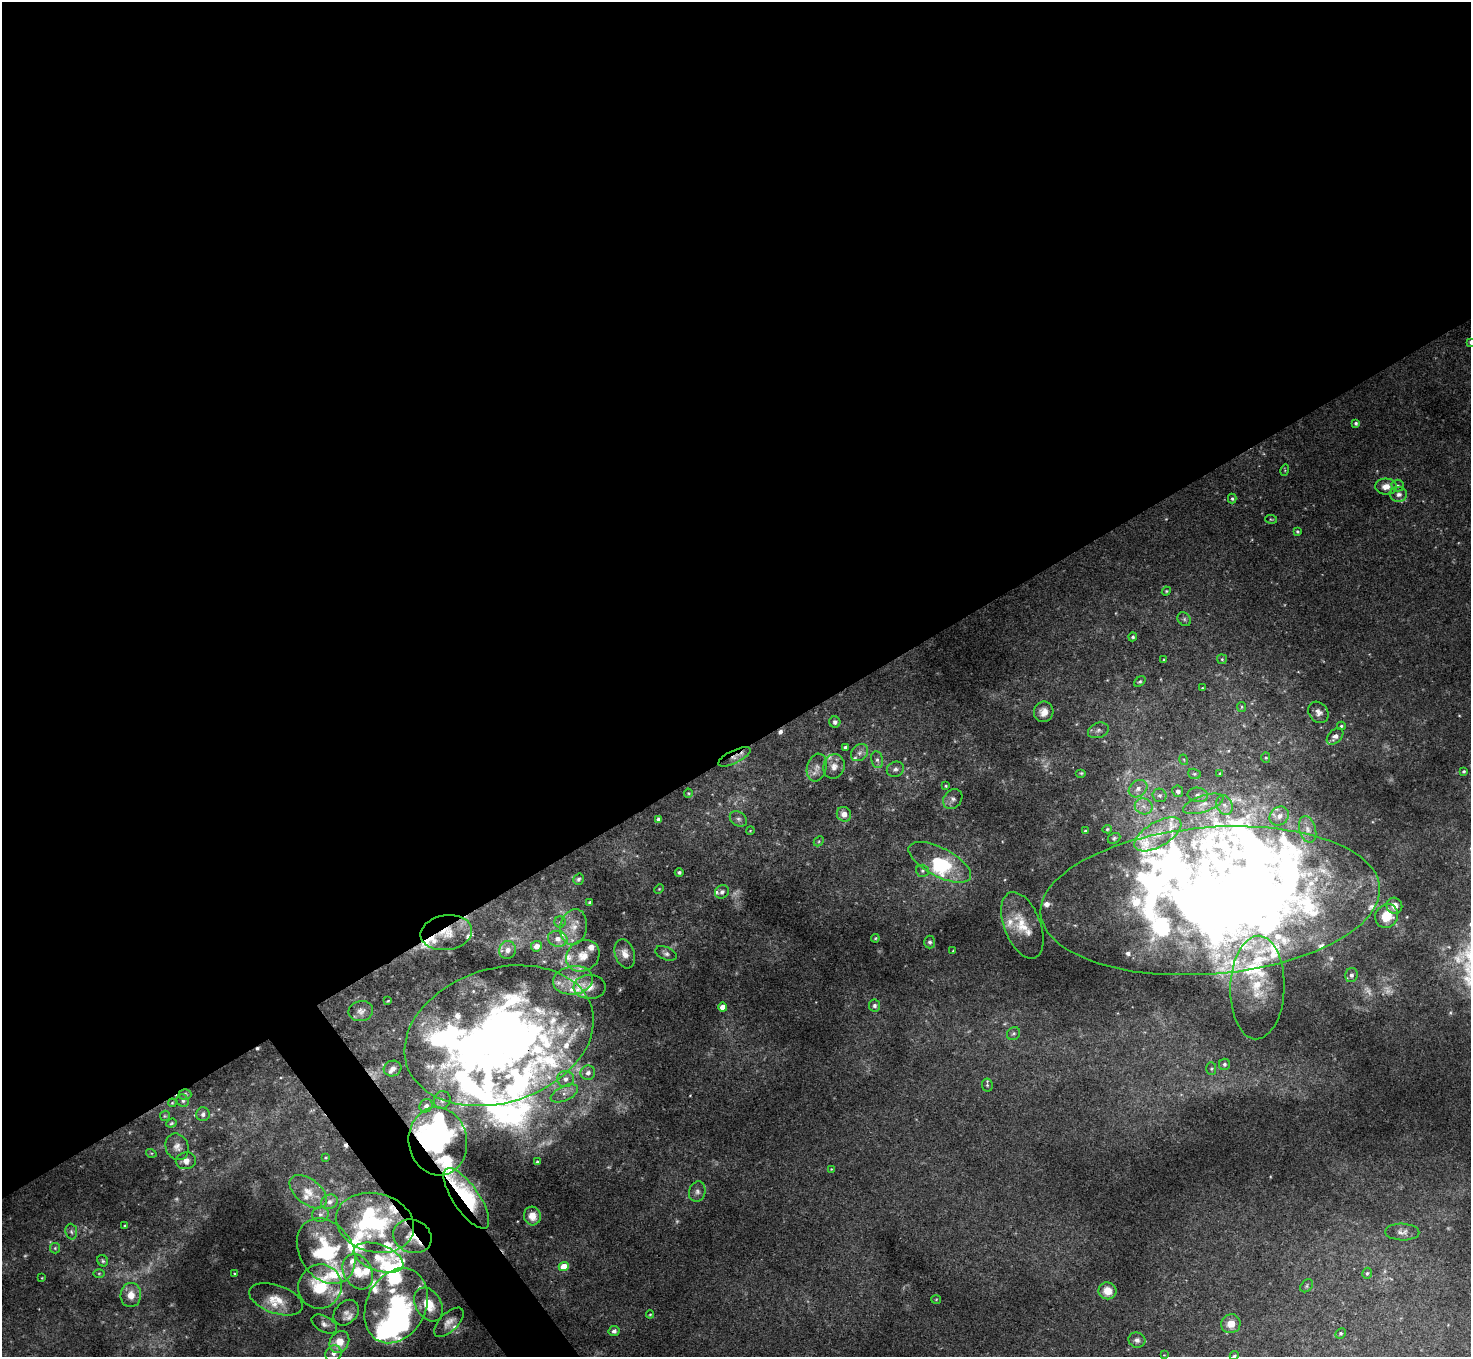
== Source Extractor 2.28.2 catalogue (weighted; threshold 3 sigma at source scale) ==
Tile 2 of 4 x 4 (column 2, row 1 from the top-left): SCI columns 1469-2937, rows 4221-5575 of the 5877 x 5870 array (HDU 1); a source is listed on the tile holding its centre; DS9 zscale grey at full resolution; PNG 1473 x 1359 px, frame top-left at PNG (2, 2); each listed source drawn as its Kron ellipse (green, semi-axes under 4 px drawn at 4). Shown black and unused: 57% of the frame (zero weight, under 3 of 4 exposures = <1% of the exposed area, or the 3 px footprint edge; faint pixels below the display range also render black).
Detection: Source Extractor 2.28.2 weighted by HDU 2 'WHT'; one run over the whole footprint, this tile lists its part. Background 0.011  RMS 0.0047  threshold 0.0212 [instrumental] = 3 sigma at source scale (4.5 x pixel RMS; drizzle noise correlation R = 1.50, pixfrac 1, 0.05/0.05 arcsec/px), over >= 5 px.
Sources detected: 245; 20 too faint to see at this stretch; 12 inside a brighter object's white glare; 4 cosmic-ray / hot-pixel residue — neither listed nor drawn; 56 inside a brighter listed object's ellipse — not listed separately; the other 153 listed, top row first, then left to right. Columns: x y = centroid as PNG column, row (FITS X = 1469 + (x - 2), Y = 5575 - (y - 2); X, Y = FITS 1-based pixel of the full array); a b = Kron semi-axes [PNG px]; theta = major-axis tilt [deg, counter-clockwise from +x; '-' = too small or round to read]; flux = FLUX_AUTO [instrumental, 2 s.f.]
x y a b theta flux
1470 342 3 3 - 0.6
1356 423 3 3 - 0.84
1285 470 5 3 - 0.43
1398 486 6 6 - 1.1
1386 487 11 8 -3 4.6
1399 494 8 7 - 2.1
1232 499 5 4 - 0.77
1271 519 6 4 -7 0.51
1297 531 4 3 - 0.7
1166 591 5 4 - 0.54
1184 619 7 6 - 1.1
1133 637 4 4 - 0.84
1222 659 5 5 - 0.63
1164 660 4 3 - 0.64
1140 682 6 4 38 0.84
1202 688 3 3 - 0.41
1242 707 5 4 - 0.69
1044 712 10 9 - 4.2
1318 712 11 9 -51 2.8
835 722 6 5 - 1.4
1341 726 4 4 - 0.74
1098 730 11 7 21 2
1335 736 10 6 44 2.8
845 747 4 3 - 1.1
859 753 9 7 45 2.2
734 757 18 6 26 3.3
1266 758 5 4 - 0.62
877 760 8 6 -79 1.4
1184 760 5 3 - 0.49
834 766 12 10 71 3.4
817 767 14 9 74 3.6
895 769 9 7 23 1.7
1464 771 4 3 - 0.72
1081 773 5 4 - 0.67
1220 773 3 2 - 0.41
1194 774 6 5 - 0.84
946 786 4 3 - 0.56
1138 789 10 8 38 3.1
1178 791 6 5 - 1.7
688 793 4 4 - 0.53
1160 795 7 6 - 1.5
1198 795 10 7 -8 2.4
953 799 11 8 49 2.2
1203 804 21 8 19 5.3
1224 805 10 7 -66 2.9
1144 806 9 8 - 2.8
844 814 7 7 - 3.6
1279 816 10 8 41 3.6
659 819 4 4 - 2
738 819 9 7 -34 1.7
1107 829 5 4 - 0.66
1308 829 13 8 -74 3.1
750 831 4 3 - 0.41
1085 831 4 3 - 0.61
1158 834 26 12 31 11
1114 838 7 5 29 0.85
819 841 6 4 46 0.68
940 862 34 14 -28 23
922 871 6 6 - 1
679 872 4 4 - 0.96
578 879 6 5 - 0.95
659 889 5 3 - 0.49
722 892 7 6 - 1.6
1210 901 170 73 5 840
590 902 4 3 - 1
1394 906 8 7 - 3.9
1387 916 12 11 - 11
560 922 5 5 - 1
1022 925 35 18 -69 13
574 927 18 13 78 7.5
446 933 26 17 8 12
875 938 4 4 - 0.5
558 939 10 8 -16 3.3
930 942 6 5 - 1.1
536 946 5 5 - 3.2
507 950 9 8 - 2.9
953 951 3 3 - 0.37
666 953 11 6 -23 1.7
625 954 15 9 -72 5
583 956 17 15 33 8
1351 975 7 6 - 1.7
573 980 20 14 9 8.7
590 987 16 12 -1 4.9
1257 988 52 27 88 26
388 1001 4 2 - 0.52
875 1006 6 5 - 1.4
723 1007 4 4 - 4.9
361 1011 12 10 13 2.6
1013 1034 7 6 - 1
499 1036 97 67 18 440
1224 1064 6 5 - 1.3
393 1068 9 7 17 2.7
1211 1069 6 5 - 0.8
588 1073 7 7 - 2.5
565 1079 8 8 - 3.2
987 1085 6 5 - 0.87
564 1093 15 7 25 4
185 1094 6 5 - 1
442 1100 9 8 - 1.7
183 1101 6 5 - 0.92
172 1103 4 4 - 0.48
426 1106 7 6 - 2.1
203 1114 7 6 - 1.4
165 1116 5 5 - 0.53
171 1123 5 4 - 0.69
438 1141 34 29 -79 97
177 1147 13 11 -67 3.4
151 1153 5 3 - 0.51
325 1158 3 3 - 0.51
186 1161 10 8 10 3.2
537 1162 4 3 - 0.71
831 1169 3 3 - 0.34
308 1192 21 12 -39 7.3
697 1192 10 8 74 2.1
466 1198 35 13 -56 45
329 1202 8 7 - 2.5
320 1214 8 7 - 1.7
532 1216 9 8 - 5.6
375 1223 39 29 -14 45
125 1226 3 3 - 0.89
71 1232 8 6 -85 1.2
1402 1232 17 8 -2 2.7
412 1236 20 16 -23 10
55 1248 5 5 - 0.71
326 1251 35 26 -57 42
378 1258 26 13 -20 9.8
103 1261 6 5 - 0.87
564 1267 5 4 - 8.9
358 1272 19 14 -60 11
99 1273 5 3 - 0.53
234 1273 3 2 - 0.36
1367 1273 6 4 73 0.84
42 1278 3 3 - 0.36
1307 1286 7 5 44 0.88
320 1287 22 21 - 25
1107 1291 9 8 - 7.1
131 1295 12 10 85 5.6
276 1299 28 14 -19 9.3
936 1299 5 3 - 0.42
429 1304 18 12 -59 10
396 1306 39 29 64 54
346 1313 14 10 46 3.1
650 1314 4 4 - 0.45
449 1322 18 9 44 3.9
324 1324 14 8 -28 2.4
1231 1324 10 9 - 5.7
614 1331 5 5 - 1.5
1341 1333 5 4 - 0.94
1137 1340 8 7 - 1.9
339 1342 11 9 59 8.1
333 1353 8 8 - 2.6
1164 1355 3 3 - 0.27
1234 1356 5 4 - 0.77
Overlapping masked pixels (flux is a lower limit): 7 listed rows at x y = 734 757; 446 933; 499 1036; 438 1141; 466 1198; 375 1223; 412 1236
Isophote crosses this tile's border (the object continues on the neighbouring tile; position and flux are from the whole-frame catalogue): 2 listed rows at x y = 1470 342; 1234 1356